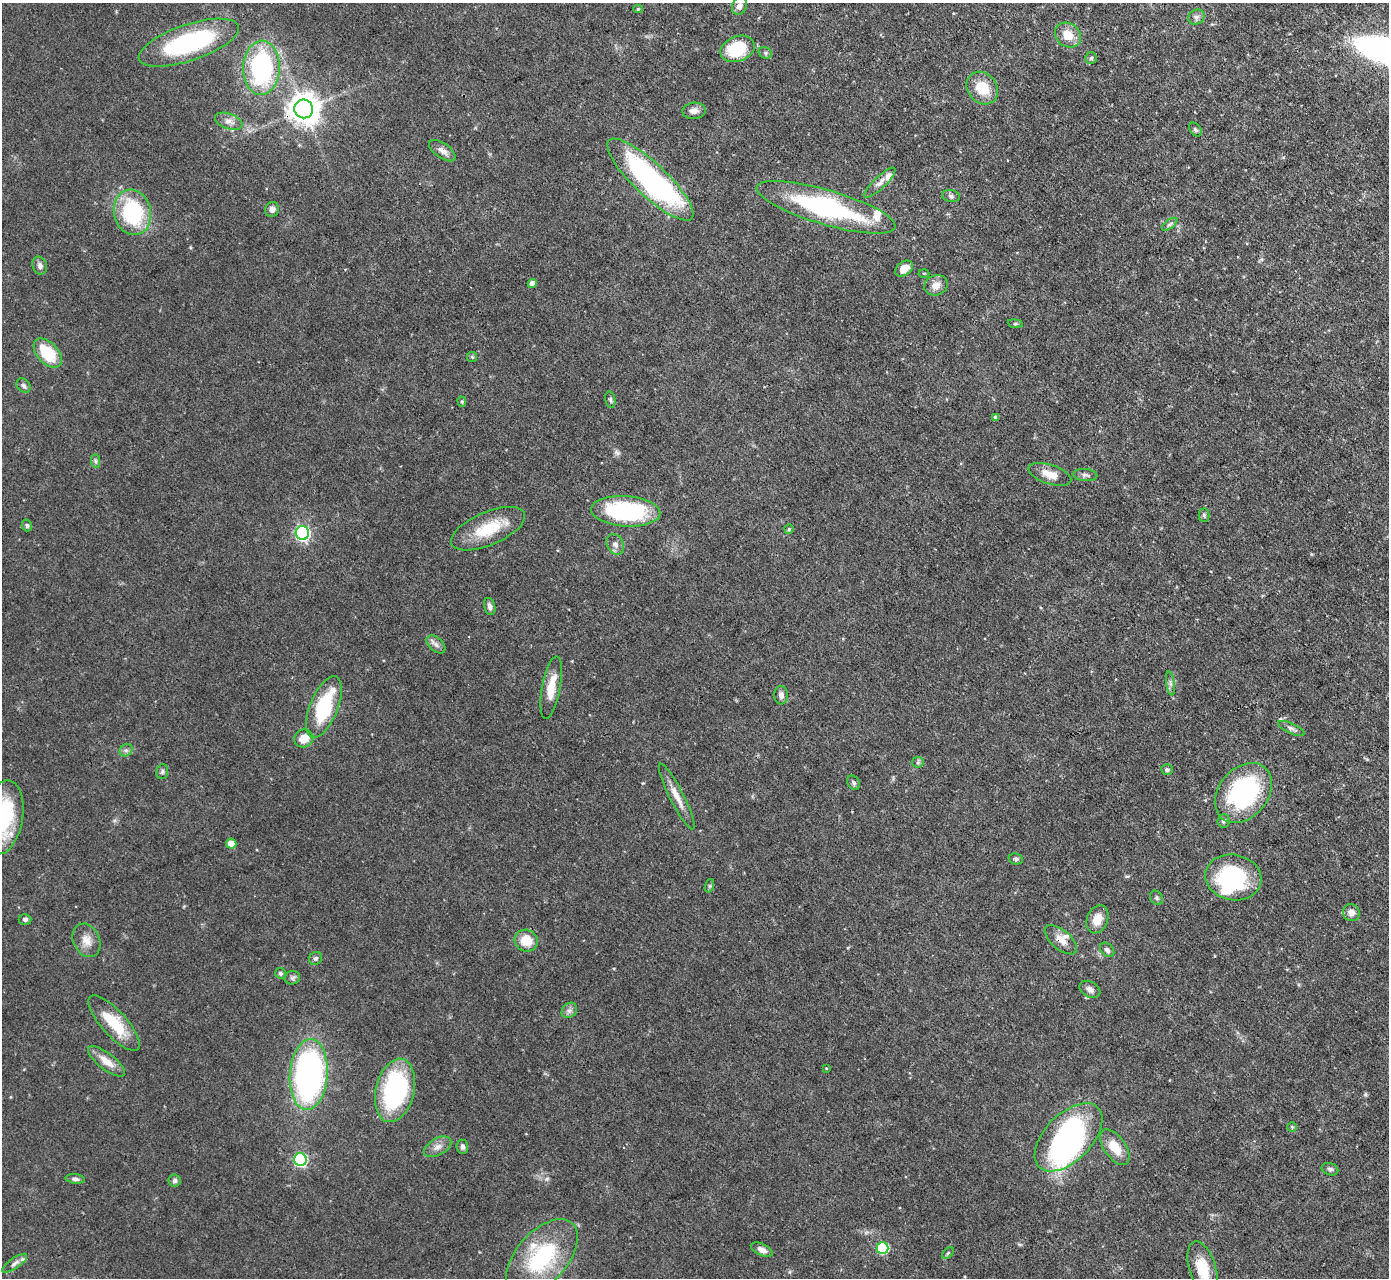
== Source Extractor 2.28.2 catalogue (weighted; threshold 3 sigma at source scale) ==
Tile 10 of 4 x 4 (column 2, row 3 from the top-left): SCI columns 1389-2775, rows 1427-2702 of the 5551 x 5536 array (HDU 1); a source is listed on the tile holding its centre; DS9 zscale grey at full resolution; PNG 1391 x 1280 px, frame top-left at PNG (2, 3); each listed source drawn as its Kron ellipse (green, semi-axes under 4 px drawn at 4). Shown black and unused: <1% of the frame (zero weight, under 3 of 4 exposures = <1% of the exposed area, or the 3 px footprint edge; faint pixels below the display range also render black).
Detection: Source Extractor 2.28.2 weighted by HDU 2 'WHT'; one run over the whole footprint, this tile lists its part. Background 0.0852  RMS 0.0051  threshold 0.0229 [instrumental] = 3 sigma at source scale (4.5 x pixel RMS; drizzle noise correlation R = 1.50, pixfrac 1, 0.05/0.05 arcsec/px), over >= 5 px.
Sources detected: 105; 2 inside a brighter object's white glare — neither listed nor drawn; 5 inside a brighter listed object's ellipse — not listed separately; the other 98 listed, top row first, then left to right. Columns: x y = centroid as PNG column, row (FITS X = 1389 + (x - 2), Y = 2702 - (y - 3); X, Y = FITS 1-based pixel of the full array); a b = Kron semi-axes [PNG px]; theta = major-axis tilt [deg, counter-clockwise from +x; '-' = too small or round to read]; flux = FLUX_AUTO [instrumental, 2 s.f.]
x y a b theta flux
739 6 9 7 69 2.5
638 9 5 4 - 0.81
1196 17 8 7 - 1.8
1068 35 14 11 -35 8.5
189 43 52 18 18 74
737 49 17 12 21 24
765 53 7 5 -22 1.1
1091 58 6 5 - 0.97
261 68 27 18 88 76
982 88 17 14 -50 13
304 109 9 9 - 820
694 111 12 8 5 3.1
229 121 14 7 -19 3.3
1195 130 8 5 -50 1.1
442 151 15 7 -35 3.5
650 180 57 16 -43 130
880 183 21 6 43 3.4
951 196 9 6 -11 1.5
826 207 72 17 -16 86
272 209 7 7 - 2.1
132 212 23 18 -76 47
1170 224 9 4 36 1.2
40 266 9 7 -68 2
904 269 10 6 37 5.1
924 273 5 3 - 0.51
532 283 4 4 - 4.1
936 285 12 10 18 4.6
1015 324 7 4 -7 0.74
48 353 17 10 -47 21
472 357 5 5 - 0.72
24 386 8 6 -46 1.5
610 400 8 5 -80 1.1
462 402 5 4 - 0.83
996 417 4 4 - 1.6
96 461 7 4 -89 1
1050 474 22 9 -18 6.8
1085 475 12 6 -5 1.8
626 511 35 15 -4 63
1204 515 7 5 -89 0.88
27 525 6 5 - 1
488 529 39 16 23 20
789 529 4 4 - 0.84
302 533 7 6 - 110
615 544 11 8 -62 2.9
490 607 9 5 -75 2
436 644 11 6 -42 2.3
1170 683 12 4 -81 1.7
551 687 32 9 79 10
781 695 9 7 -87 2.6
324 707 33 14 68 36
1291 728 14 5 -24 1.9
304 739 10 8 26 6.8
126 750 7 5 41 1.3
918 762 6 5 - 0.93
1167 770 6 5 - 1.1
162 772 8 5 74 1.1
854 783 8 5 -59 1.3
1243 793 33 24 49 75
677 797 37 7 -63 7.1
3 817 37 20 80 43
1223 821 7 6 - 1.4
231 844 5 5 - 9.9
1016 859 7 5 -14 1.1
1233 877 28 22 -11 54
709 886 7 4 71 0.77
1156 898 7 6 - 1.1
1351 912 9 8 - 3.2
25 919 6 5 - 1.5
1097 919 14 10 69 7.2
87 940 17 13 -64 5.8
1061 940 19 9 -40 5.3
526 941 12 10 -25 11
1107 950 8 6 -45 1.6
315 958 7 6 - 1.3
280 973 5 5 - 1.2
292 978 8 6 11 1.3
1090 989 11 7 -30 2.5
569 1010 8 7 - 1.9
114 1023 35 12 -48 19
107 1061 22 8 -37 6.8
826 1068 4 3 - 0.46
309 1074 35 19 86 180
395 1090 32 19 77 72
1292 1127 5 5 - 0.77
1068 1137 42 23 46 110
438 1147 15 8 30 3.7
462 1147 7 6 - 1.6
1115 1147 20 11 -55 11
300 1159 6 6 - 69
1330 1169 8 6 -19 1.2
75 1179 9 5 -5 1.6
174 1181 6 6 - 1.6
883 1248 6 5 - 43
762 1250 11 6 -25 3
948 1253 7 4 45 0.83
542 1257 46 25 49 48
15 1263 15 5 35 2
1203 1269 29 13 -73 17
Overlapping masked pixels (flux is a lower limit): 2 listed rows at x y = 304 109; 1061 940
Isophote crosses this tile's border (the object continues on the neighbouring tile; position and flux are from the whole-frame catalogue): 2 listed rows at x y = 3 817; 1203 1269